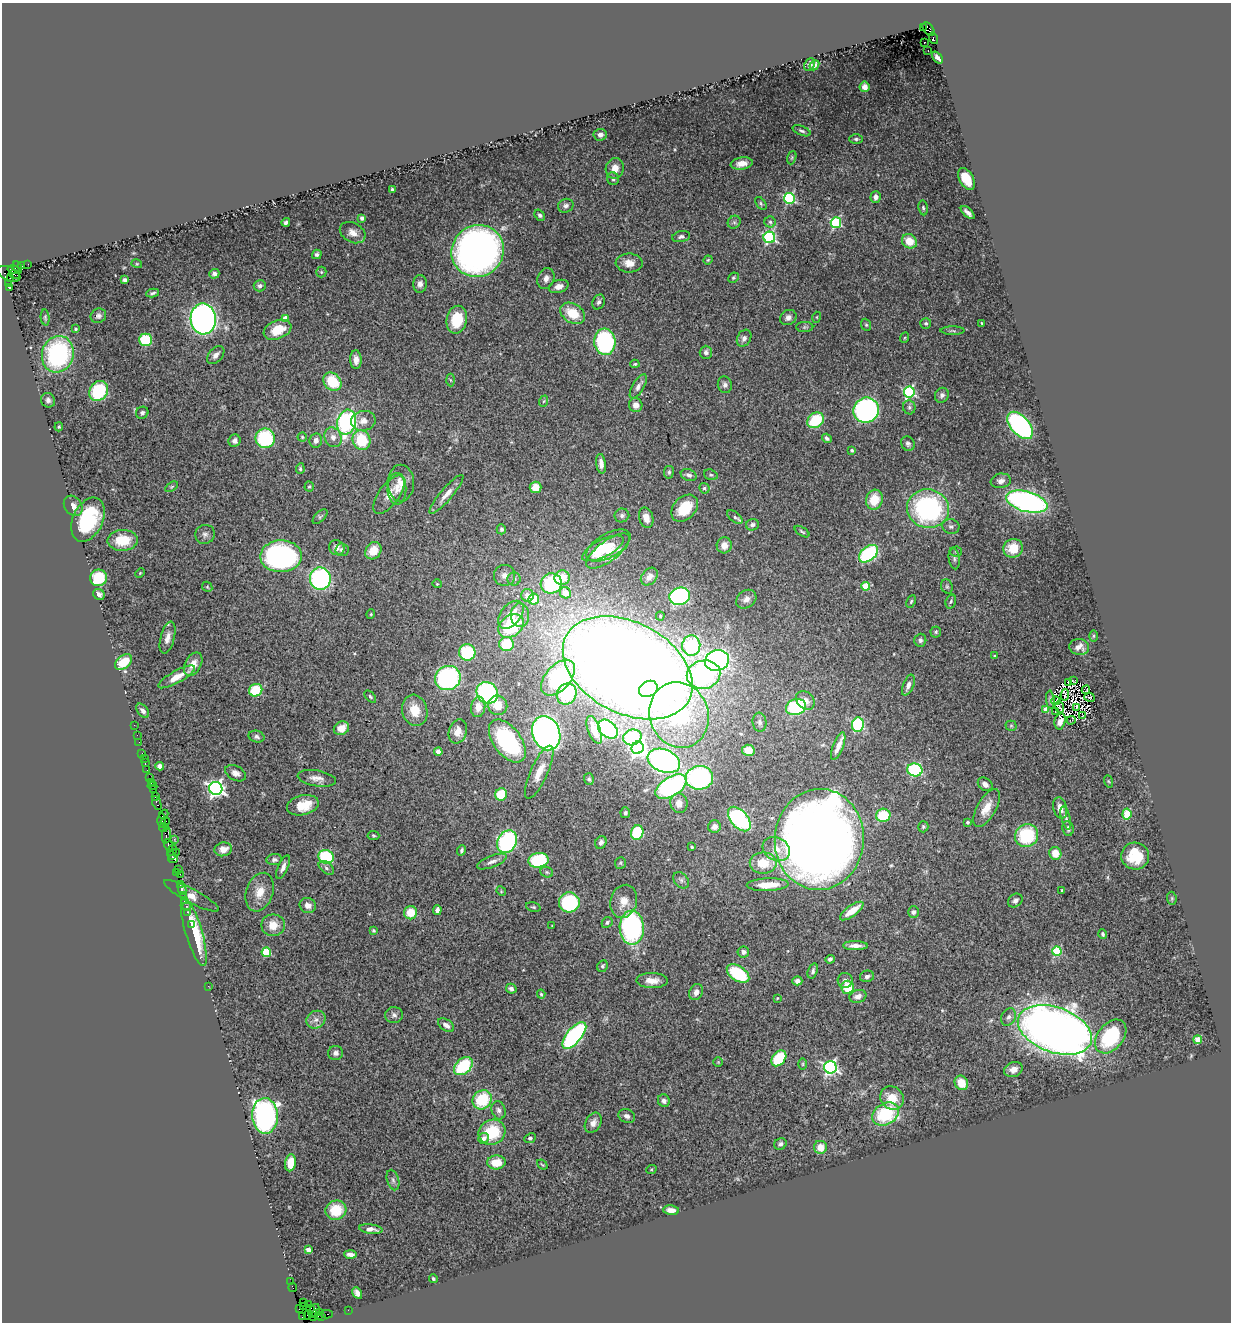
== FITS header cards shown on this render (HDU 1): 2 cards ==
NAXIS1  =                 1229
NAXIS2  =                 1320

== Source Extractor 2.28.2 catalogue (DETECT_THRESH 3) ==
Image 1229 x 1320 px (HDU 1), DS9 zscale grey, 1 PNG px = 1 image px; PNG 1233 x 1324 px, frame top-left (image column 1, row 1320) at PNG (2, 3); each listed source drawn as its Kron ellipse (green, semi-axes under 4 px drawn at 4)
Background 1.06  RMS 0.055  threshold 0.166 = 3 sigma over >= 5 px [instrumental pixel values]
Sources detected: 417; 2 with non-positive FLUX_AUTO (blend fragments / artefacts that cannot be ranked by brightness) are neither listed nor drawn; the other 415 listed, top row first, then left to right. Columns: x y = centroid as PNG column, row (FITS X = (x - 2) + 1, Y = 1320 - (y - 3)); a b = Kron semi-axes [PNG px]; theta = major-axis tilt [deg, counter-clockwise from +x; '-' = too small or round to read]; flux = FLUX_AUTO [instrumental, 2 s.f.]
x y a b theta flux
923 27 2 2 - 170
928 29 8 5 -55 920
933 38 6 3 -72 170
924 42 3 2 - 8.9
928 50 2 2 - 2.3
937 57 7 3 -50 11
809 65 6 5 - 12
814 65 5 4 - 9.8
865 87 5 5 - 16
802 131 9 4 -22 8.7
600 135 7 6 - 14
856 139 6 5 - 7.5
792 158 7 4 71 5.4
742 163 11 6 9 35
615 168 10 9 - 34
613 179 6 6 - 9.2
967 179 12 7 -60 85
392 189 4 3 - 5.8
876 197 6 5 - 17
789 198 5 5 - 440
761 203 7 4 -55 6.6
566 206 8 6 24 14
923 208 7 4 -81 7.1
968 212 8 3 -42 16
540 215 6 5 - 8.8
362 218 4 4 - 16
286 222 4 3 - 9
734 222 7 6 - 8.8
770 222 5 5 - 7.5
836 223 5 5 - 390
353 233 13 9 -28 29
681 237 9 5 12 11
769 237 6 5 - 580
909 241 8 6 -39 77
478 251 27 25 42 1800
317 254 5 4 - 8.4
708 260 4 4 - 3.8
629 263 13 9 -2 42
28 264 2 2 - 40
137 264 5 3 - 3.5
21 266 3 3 - 99
18 267 7 3 -70 260
13 270 6 4 -15 720
321 272 5 5 - 4.9
9 274 12 6 -24 980
14 274 6 3 -22 370
214 274 5 4 - 12
10 278 3 3 - 440
546 278 11 8 68 23
733 278 5 5 - 5.6
125 280 4 4 - 11
8 284 4 3 - 110
420 284 9 7 -90 18
260 286 6 5 - 12
559 286 10 6 17 23
9 288 3 3 - 1700
153 293 6 3 11 8.1
599 302 8 6 63 11
573 313 13 9 -32 89
98 316 8 7 - 12
45 317 8 4 -85 6
817 317 5 3 - 3.5
285 318 4 4 - 45
788 318 9 7 30 18
203 319 15 12 -87 1500
457 320 14 10 78 140
926 323 5 5 - 7.4
982 323 3 2 - 3.5
866 325 6 5 - 6.2
805 327 8 5 0 8
76 329 3 3 - 6.3
277 330 14 9 23 74
953 331 12 4 0 7.9
744 338 9 6 61 16
904 338 5 3 - 3.3
145 340 6 6 - 130
605 342 13 10 -85 440
706 352 6 6 - 13
58 354 18 15 73 490
216 355 11 6 47 17
356 360 9 6 -87 25
635 364 4 3 - 4.2
450 380 6 4 -86 5.4
332 382 10 8 -45 140
725 385 8 7 - 13
638 386 13 5 59 21
99 391 11 8 56 280
909 392 5 5 - 550
942 395 8 6 58 12
48 400 7 7 - 12
544 401 6 3 70 4.5
636 405 7 6 - 27
909 407 7 6 - 9.4
866 410 13 12 - 860
142 413 6 6 - 9.6
816 420 9 7 36 170
363 421 12 10 9 34
346 422 12 9 76 580
1020 425 16 9 -47 670
59 427 4 3 - 4
302 437 4 4 - 4.6
333 437 10 8 -63 24
265 438 10 9 - 290
827 438 5 4 - 8.2
316 440 7 6 - 17
361 440 10 8 -66 150
235 441 6 6 - 15
908 444 7 6 - 10
852 450 3 3 - 5.3
601 464 10 5 -83 22
300 469 5 4 - 6.2
669 472 6 5 - 8
689 475 8 6 -21 13
711 475 7 5 -18 8.3
1001 481 10 7 9 18
401 483 18 13 90 48
171 487 7 4 32 6
309 487 5 4 - 4.5
536 487 6 6 - 57
704 488 5 5 - 7.9
397 489 16 9 90 27
446 494 25 6 49 38
389 495 22 10 54 43
874 500 10 8 73 88
1027 502 21 10 -15 1000
73 506 11 8 -53 24
685 508 15 11 46 110
928 509 21 19 -11 640
622 515 7 7 - 10
320 517 9 4 45 6.8
735 517 9 5 -36 11
646 518 10 7 -75 32
88 520 23 15 65 270
752 525 6 5 - 12
951 526 8 7 - 12
501 529 5 4 - 7.6
802 532 8 3 -32 6
205 534 10 9 - 16
123 540 15 10 2 100
724 545 8 7 - 33
608 546 25 12 30 94
337 548 8 7 - 20
603 548 23 8 26 85
1013 548 10 9 - 83
342 550 7 6 - 9.5
373 551 9 7 54 60
608 551 26 10 37 67
956 552 5 5 - 5.6
869 554 11 7 38 360
281 556 21 16 3 880
954 559 11 5 -81 11
140 573 5 3 - 3.5
504 575 10 10 - 25
649 577 10 7 48 17
98 578 8 8 - 150
562 578 7 7 - 65
320 579 11 10 - 560
514 579 6 6 - 9.8
551 583 11 10 - 270
437 584 5 4 - 4.2
866 586 4 4 - 110
947 586 7 5 -69 7.5
207 587 5 4 - 4.8
565 593 6 5 - 54
99 594 6 5 - 15
527 595 6 6 - 31
680 596 10 8 13 620
534 599 5 5 - 120
746 599 11 8 37 22
911 601 6 4 64 5.2
951 601 7 5 72 7
371 614 5 3 - 3.4
511 615 16 10 52 63
520 615 12 9 -87 31
660 616 4 4 - 5.2
511 626 14 10 38 230
936 632 5 5 - 5.8
1093 636 6 4 89 4.8
168 638 16 7 75 28
920 640 6 6 - 9.7
506 644 7 7 - 140
691 646 10 9 - 600
1079 647 10 8 -5 25
467 652 8 8 - 220
994 656 4 3 - 3.2
717 660 12 10 16 1200
124 662 10 6 39 110
193 664 13 8 62 42
628 668 69 45 -28 10000
704 675 17 14 13 670
177 677 21 6 29 61
448 678 13 12 - 520
558 678 21 12 49 480
1074 681 3 2 - 0.74
1068 682 4 2 - 2.9
908 685 11 5 67 20
648 689 10 7 29 420
256 690 7 6 - 120
1086 690 4 2 - 3.1
487 693 11 10 - 520
567 694 11 9 60 190
1065 695 5 2 - 2.8
370 697 7 4 -46 6.2
1089 697 5 3 - 0.38
805 700 10 8 -47 25
1050 700 9 4 -85 4.2
1056 701 4 2 - 4.3
498 705 10 9 - 65
478 707 10 7 82 42
796 707 10 8 18 270
1060 707 6 2 -68 1.9
1077 707 3 2 - 5.1
1046 709 4 4 - 58
415 710 16 12 -74 75
143 711 8 5 -50 12
1055 712 3 2 - 4.3
679 715 33 29 -71 600
1082 716 3 2 - 1300
1071 720 4 2 - 3.9
1060 721 8 5 77 21
760 722 9 7 -84 14
134 725 2 2 - 41
858 725 7 6 - 370
1011 726 5 5 - 4.6
341 728 8 6 32 45
608 729 11 8 -40 470
594 730 14 6 -69 51
458 731 12 9 71 39
546 733 17 13 -70 1500
137 735 2 2 - 16
257 737 8 6 -15 11
632 737 9 7 15 270
507 741 24 14 -53 500
139 742 2 2 - 26
838 746 14 5 68 40
638 748 6 6 - 1400
748 750 6 5 - 47
438 752 4 4 - 46
142 753 2 2 - 76
144 758 2 2 - 28
664 761 17 11 -22 1200
145 763 3 2 - 190
160 766 4 4 - 35
147 770 2 2 - 25
915 770 8 6 -10 400
539 772 28 8 66 61
236 773 11 7 -28 20
149 778 3 2 - 190
317 778 19 8 -10 30
699 778 14 11 6 550
589 779 6 5 - 6.9
1108 781 6 4 -70 4.1
151 782 3 2 - 170
985 784 8 6 -38 15
152 786 5 2 - 190
671 786 17 9 32 580
216 788 6 6 - 1400
153 789 2 2 - 160
501 794 6 6 - 110
155 797 3 2 - 110
157 803 7 3 -67 200
679 803 10 8 -82 33
303 805 16 9 13 99
987 808 21 9 60 61
1060 808 11 6 -75 27
625 813 5 4 - 7.6
164 814 5 2 - 120
1127 814 5 4 - 77
883 815 7 6 - 140
1066 818 12 4 -75 11
739 819 14 8 -49 500
162 820 7 2 -88 390
165 822 4 3 - 260
967 822 4 4 - 6.9
714 827 6 6 - 18
923 827 5 5 - 5.9
163 828 4 2 - 89
1068 828 8 5 -81 10
637 832 7 6 - 210
166 835 8 4 85 580
373 835 6 4 -4 5.3
1027 836 12 11 - 240
174 839 3 2 - 95
819 839 50 44 85 5800
507 842 12 9 60 510
601 842 6 5 - 14
168 845 6 3 -67 380
692 847 3 3 - 5.7
223 849 9 7 11 35
776 849 14 11 -29 48
172 850 6 4 59 350
462 850 5 4 - 6.4
176 852 2 2 - 130
1055 853 6 6 - 55
172 855 3 3 - 180
1135 856 14 13 - 100
326 857 8 7 - 260
173 859 4 3 - 210
274 860 8 5 6 9.1
538 860 10 7 9 280
492 862 16 5 21 18
620 863 6 5 - 6.4
763 863 13 10 -1 85
283 867 12 5 66 17
326 868 9 5 -39 8.8
178 870 3 2 - 120
547 872 6 5 - 6.6
176 873 3 3 - 97
180 874 2 2 - 56
681 880 9 6 -46 12
181 885 4 3 - 120
768 885 21 6 2 77
182 889 6 2 -80 290
1062 890 3 2 - 3.8
501 891 5 4 - 3.6
260 892 20 13 71 53
184 896 4 3 - 190
191 896 31 7 -28 37
1172 898 6 4 -84 5.4
184 900 3 2 - 210
624 901 17 13 73 52
1015 901 8 6 39 13
569 902 10 10 - 390
308 905 8 7 - 25
186 906 3 2 - 71
533 907 7 4 -15 6.1
437 910 5 4 - 13
852 911 14 5 36 69
188 912 3 3 - 190
913 912 6 5 - 9.2
411 913 6 6 - 75
607 922 6 5 - 8
191 924 3 2 - 69
273 925 12 11 - 49
552 926 3 2 - 2.1
632 928 17 12 -89 780
374 930 4 4 - 5.4
194 932 36 8 -74 170
1103 934 5 4 - 8.1
855 946 12 4 0 24
1057 951 5 4 - 200
266 952 5 4 - 160
743 952 6 5 - 14
830 959 5 4 - 9.1
603 966 6 5 - 7.2
813 971 8 4 70 9.6
738 974 12 7 -33 190
867 976 7 5 14 11
845 980 7 7 - 16
652 981 16 7 -1 42
797 981 5 4 - 17
208 986 2 2 - 21
848 987 7 6 - 100
511 989 5 4 - 12
696 992 8 6 64 21
541 994 4 4 - 4.8
858 996 8 6 17 22
777 998 3 2 - 2.8
394 1015 9 8 - 14
1009 1017 9 7 63 14
316 1020 10 8 32 21
446 1025 9 5 -36 20
1055 1030 38 22 -19 4400
574 1035 16 7 50 620
1111 1036 19 13 51 260
1198 1040 4 4 - 91
336 1053 7 7 - 14
779 1058 9 6 50 180
718 1062 5 5 - 4.3
803 1064 6 4 90 4.3
463 1066 11 7 42 240
830 1067 6 6 - 900
1013 1070 10 7 19 27
961 1083 7 6 - 69
892 1098 12 11 - 64
482 1100 10 9 - 170
664 1101 6 5 - 13
499 1110 9 7 -73 16
885 1114 14 10 31 230
265 1116 18 13 -87 1000
627 1116 9 6 -25 14
593 1123 11 7 60 23
492 1132 14 12 29 150
484 1138 5 5 - 16
530 1138 6 4 25 7.5
780 1144 6 5 - 11
820 1147 6 6 - 41
496 1162 9 7 3 70
290 1163 8 5 81 65
542 1165 6 3 -39 4
651 1170 5 3 - 3.4
393 1180 10 6 -74 12
336 1210 10 9 - 100
671 1210 8 4 -5 25
371 1229 12 4 -7 22
308 1250 4 4 - 32
350 1254 6 3 -2 16
433 1279 4 3 - 6.8
291 1282 2 2 - 32
293 1288 4 2 - 120
357 1293 6 4 -60 14
304 1303 3 2 - 80
308 1304 3 3 - 150
303 1307 2 2 - 23
311 1308 3 2 - 110
299 1309 3 2 - 41
348 1310 2 2 - 20
314 1311 7 5 61 440
319 1312 4 2 - 80
327 1314 6 3 -4 150
308 1315 5 2 - 34
314 1316 3 2 - 61
318 1316 4 3 - 85
322 1316 3 3 - 71
303 1317 4 2 - 14
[2 non-positive-flux detections neither listed nor drawn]